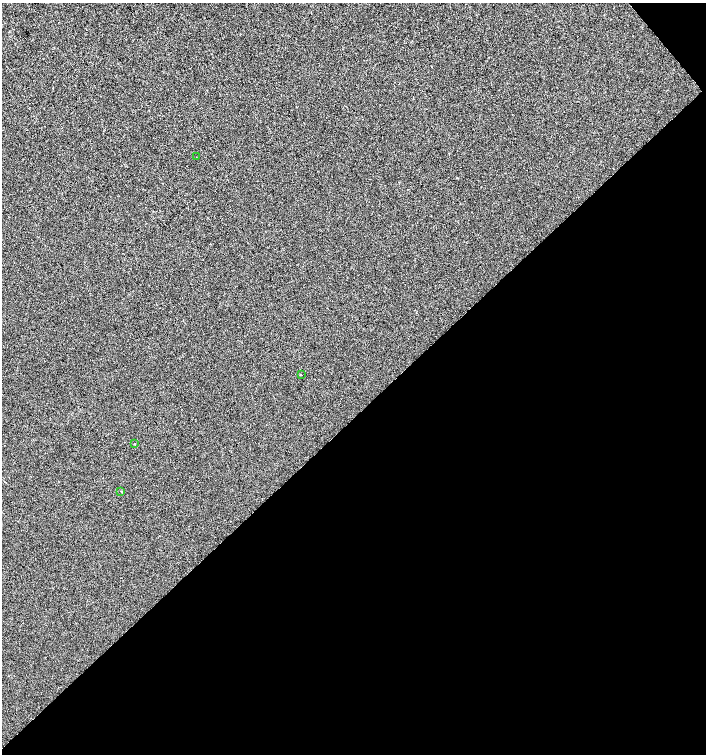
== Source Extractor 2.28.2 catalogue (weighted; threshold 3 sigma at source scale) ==
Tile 12 of 4 x 4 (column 4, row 3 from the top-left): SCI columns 4433-5839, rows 1505-3007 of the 5987 x 6019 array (HDU 1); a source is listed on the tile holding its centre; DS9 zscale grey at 2 x 2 block average (1 PNG px = mean of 2 x 2 image px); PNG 708 x 756 px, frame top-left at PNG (2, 3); each listed source drawn as its Kron ellipse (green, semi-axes under 4 px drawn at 4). Shown black and unused: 45% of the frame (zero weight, under 2 of 3 exposures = <1% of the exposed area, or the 3 px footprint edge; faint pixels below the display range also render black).
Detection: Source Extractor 2.28.2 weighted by HDU 2 'WHT'; one run over the whole footprint, this tile lists its part. Background -8.51e-04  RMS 0.0041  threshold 0.0186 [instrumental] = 3 sigma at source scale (4.5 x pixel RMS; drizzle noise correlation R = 1.50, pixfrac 1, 0.0396/0.0396 arcsec/px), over >= 5 px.
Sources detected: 5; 1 cosmic-ray / hot-pixel residue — neither listed nor drawn; the other 4 listed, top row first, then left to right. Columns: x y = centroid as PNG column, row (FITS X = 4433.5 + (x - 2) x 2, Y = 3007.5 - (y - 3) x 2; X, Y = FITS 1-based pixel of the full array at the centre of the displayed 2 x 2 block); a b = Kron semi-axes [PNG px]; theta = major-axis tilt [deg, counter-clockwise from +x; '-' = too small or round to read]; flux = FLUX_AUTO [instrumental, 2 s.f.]
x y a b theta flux
196 157 2 2 - 0.28
301 375 2 2 - 0.61
134 444 2 2 - 1.5
121 491 2 2 - 1.9